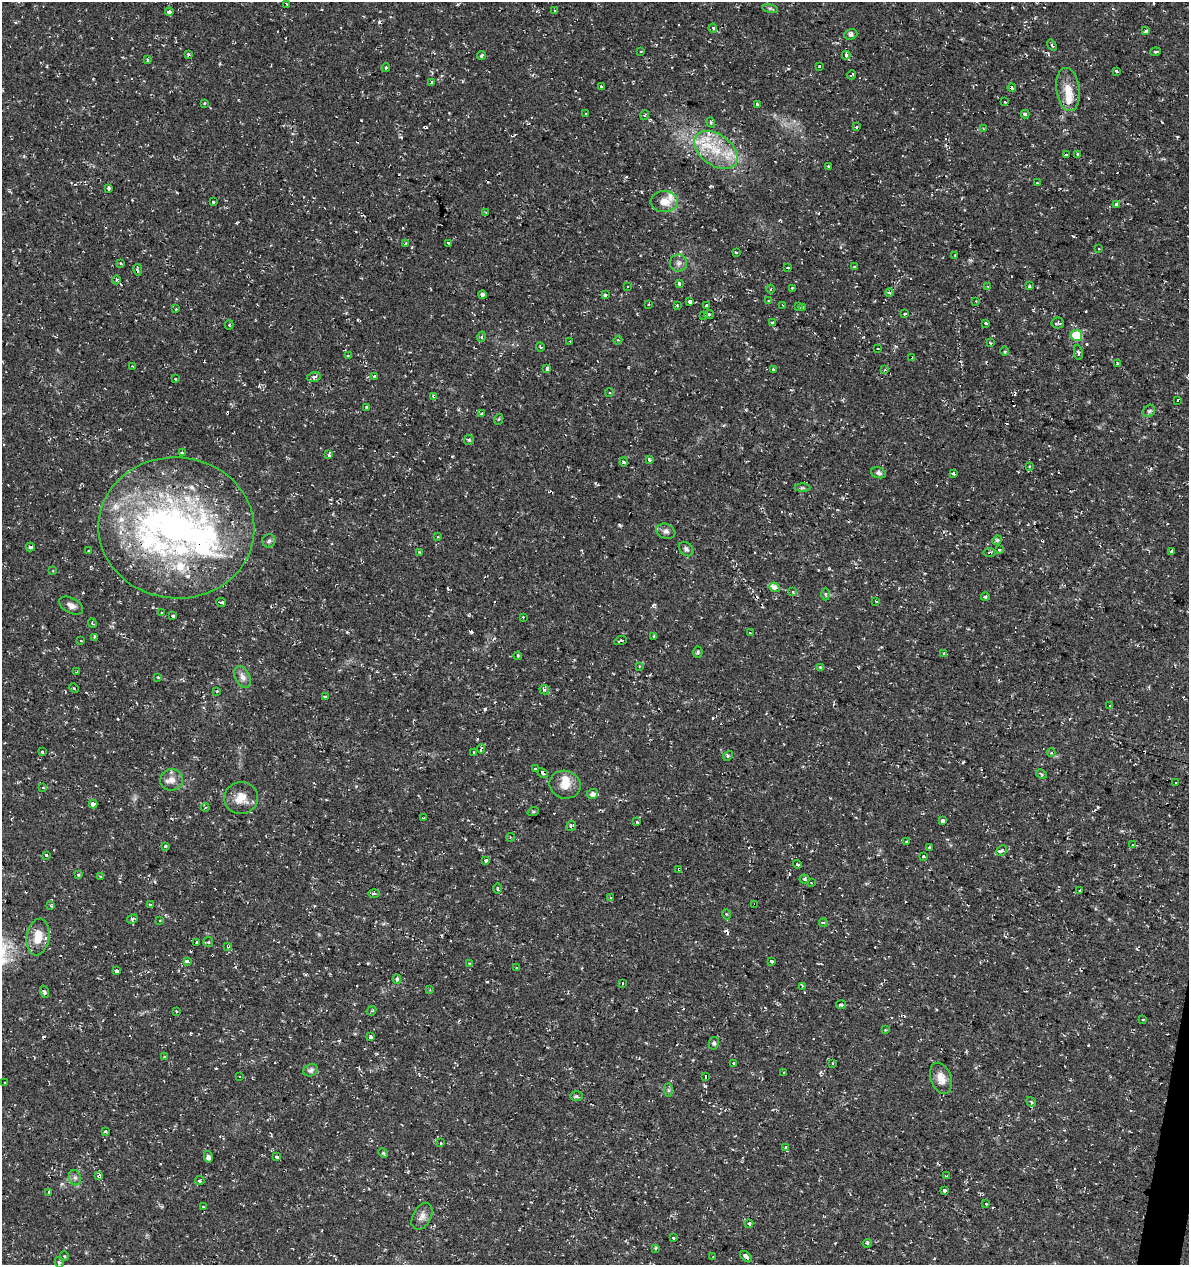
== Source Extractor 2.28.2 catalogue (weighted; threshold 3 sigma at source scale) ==
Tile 6 of 4 x 4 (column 2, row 2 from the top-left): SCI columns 1468-2654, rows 2527-3789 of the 5249 x 5063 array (HDU 1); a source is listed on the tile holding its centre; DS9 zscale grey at full resolution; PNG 1191 x 1267 px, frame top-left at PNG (2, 2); each listed source drawn as its Kron ellipse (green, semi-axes under 4 px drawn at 4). Shown black and unused: <1% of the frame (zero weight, under 2 of 3 exposures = <1% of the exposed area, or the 3 px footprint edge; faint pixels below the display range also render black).
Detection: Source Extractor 2.28.2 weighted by HDU 2 'WHT'; one run over the whole footprint, this tile lists its part. Background 0.0333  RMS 0.0042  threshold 0.0187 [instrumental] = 3 sigma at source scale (4.5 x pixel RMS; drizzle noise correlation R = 1.50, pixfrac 1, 0.0396/0.0396 arcsec/px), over >= 5 px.
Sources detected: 334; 1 inside a brighter object's white glare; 58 cosmic-ray / hot-pixel residue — neither listed nor drawn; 17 inside a brighter listed object's ellipse — not listed separately; the other 258 listed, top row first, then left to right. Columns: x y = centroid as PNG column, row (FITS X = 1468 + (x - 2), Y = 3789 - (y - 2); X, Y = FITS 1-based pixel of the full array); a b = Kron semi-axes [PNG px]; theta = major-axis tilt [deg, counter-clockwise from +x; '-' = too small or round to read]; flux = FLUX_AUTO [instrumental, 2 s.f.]
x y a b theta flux
286 4 3 2 - 0.38
770 9 8 4 -9 0.61
555 11 4 3 - 0.49
169 12 4 3 - 2
713 28 4 4 - 0.83
1146 31 4 3 - 1.9
851 34 6 5 - 1.2
1052 45 6 3 -54 0.45
641 51 3 2 - 0.43
1155 52 5 3 - 0.48
188 55 4 3 - 0.93
846 55 4 3 - 2.5
482 56 5 4 - 0.73
147 59 3 3 - 0.51
819 66 3 2 - 1.3
386 68 4 3 - 0.6
1116 72 3 3 - 1.9
851 75 4 2 - 0.8
431 83 3 3 - 1.2
601 86 3 3 - 1.9
1012 88 4 3 - 0.62
1068 89 22 11 -83 6.5
1005 102 3 2 - 0.38
204 103 3 3 - 0.51
757 104 3 3 - 1.7
586 114 3 3 - 0.63
1025 114 4 4 - 0.58
645 115 5 3 - 0.43
711 122 5 4 - 0.64
857 127 3 2 - 0.48
983 129 4 3 - 0.48
716 150 24 15 -36 15
1078 154 3 3 - 2
1066 155 4 3 - 1.4
828 166 3 3 - 0.37
1037 183 3 2 - 0.46
109 188 3 3 - 2.9
213 202 4 3 - 1.4
664 202 14 10 0 4.8
1116 204 3 3 - 1.8
486 213 3 2 - 0.37
406 243 4 3 - 0.42
448 243 3 3 - 0.75
1099 249 2 2 - 0.38
736 252 4 2 - 0.33
955 255 3 2 - 0.35
120 263 3 3 - 0.4
678 263 8 8 - 1.7
855 267 3 3 - 1.2
788 268 3 3 - 1.1
138 270 6 2 -78 0.62
116 280 4 3 - 0.45
679 284 3 3 - 2.2
628 286 3 3 - 1.3
1029 286 3 3 - 0.68
988 287 3 3 - 0.35
771 289 4 3 - 0.45
792 289 4 3 - 0.93
889 293 4 3 - 0.7
482 294 4 4 - 5
605 295 3 3 - 0.64
769 301 3 3 - 0.42
976 301 3 2 - 0.32
690 302 4 3 - 3.8
649 305 3 3 - 0.87
677 305 4 4 - 0.5
783 305 2 2 - 0.36
706 306 3 3 - 1.6
799 307 3 2 - 0.62
803 308 3 3 - 1
176 309 3 3 - 0.5
904 313 3 3 - 4.1
709 314 5 4 - 0.51
704 315 3 3 - 1
773 322 4 3 - 1.8
986 323 3 3 - 1.7
1058 323 6 5 - 0.71
229 325 4 4 - 0.6
1076 335 6 5 - 19
481 337 5 3 - 0.59
618 340 4 3 - 0.61
570 341 2 2 - 0.25
990 343 3 3 - 0.98
540 347 4 3 - 0.48
878 348 3 2 - 0.55
1005 351 4 3 - 0.61
1078 352 8 4 -82 0.81
348 356 4 3 - 0.44
912 358 4 3 - 2.1
1117 363 4 3 - 0.58
133 366 4 3 - 0.39
547 368 4 3 - 7.2
773 370 3 3 - 1.7
885 370 4 4 - 0.7
374 376 3 3 - 1.3
314 377 7 5 16 1.5
175 379 3 2 - 0.35
609 392 4 3 - 0.55
434 396 4 3 - 2.5
1178 400 3 3 - 1.5
366 407 3 3 - 0.7
1149 411 7 5 43 0.87
482 413 4 3 - 6.5
499 419 5 3 - 0.52
469 440 5 5 - 0.59
182 453 3 3 - 0.69
329 455 4 3 - 1.6
649 460 4 3 - 0.94
624 462 4 4 - 0.59
1030 466 4 4 - 0.74
878 473 8 5 -18 1.1
953 473 4 3 - 0.49
802 488 8 4 1 0.7
176 528 78 70 -5 140
666 531 10 7 -21 1.5
438 537 4 3 - 0.45
997 540 5 4 - 0.86
269 541 6 6 - 1.1
30 547 4 3 - 0.88
686 549 8 6 -45 1.2
999 550 4 3 - 0.59
88 551 3 3 - 0.95
1171 551 3 3 - 1.3
420 552 4 3 - 0.45
990 553 6 3 0 0.68
53 571 3 3 - 0.32
774 587 5 4 - 2.4
792 592 3 3 - 1.5
825 594 6 4 -90 0.59
985 597 4 3 - 1.6
876 601 4 3 - 0.38
221 602 5 3 - 3
71 606 13 7 -29 2.1
162 612 4 3 - 0.46
173 616 4 3 - 0.61
523 617 2 2 - 0.29
92 623 5 3 - 0.7
750 633 3 3 - 0.42
95 637 4 3 - 1.2
654 637 3 3 - 0.65
81 641 3 3 - 0.97
621 641 6 3 23 1.7
698 652 5 5 - 0.61
944 653 3 2 - 0.28
518 656 4 3 - 0.52
639 666 4 3 - 0.4
820 667 3 3 - 1.4
77 672 3 3 - 0.66
158 677 3 3 - 0.45
243 677 11 7 -64 2.2
74 688 5 3 - 0.56
544 689 5 4 - 1.1
217 691 3 3 - 0.28
325 697 3 3 - 2.6
1109 706 3 3 - 0.64
481 749 4 3 - 2.2
42 752 3 3 - 0.86
1051 752 4 3 - 0.4
474 753 3 3 - 2.8
728 756 5 3 - 0.64
535 769 3 3 - 1.1
542 773 5 4 - 1.1
1041 774 5 4 - 0.6
172 780 11 10 - 3
1176 782 3 2 - 0.55
565 785 16 13 -19 5.3
43 787 4 3 - 0.47
592 794 5 5 - 1.7
241 798 17 16 - 5.9
93 804 4 3 - 8.7
205 808 4 3 - 0.38
533 812 6 3 18 0.45
424 818 2 2 - 0.29
943 821 4 4 - 5.4
637 822 4 3 - 0.38
571 826 5 4 - 0.89
510 837 4 3 - 0.36
906 841 3 2 - 0.75
1133 845 4 3 - 0.42
165 846 3 3 - 2.2
929 847 3 3 - 1.1
1002 851 6 4 45 0.91
46 855 3 3 - 1.8
924 857 3 3 - 1.2
486 860 3 3 - 2.1
797 864 4 3 - 1.9
679 869 3 3 - 1.6
78 875 4 4 - 0.52
101 877 4 3 - 0.59
804 879 5 4 - 0.69
811 883 3 2 - 0.31
498 888 5 2 - 0.47
1080 890 3 2 - 0.45
374 893 6 4 -1 0.56
610 897 3 2 - 0.33
150 904 3 3 - 1
755 904 3 2 - 0.68
51 906 4 4 - 0.5
726 914 5 3 - 0.4
132 919 5 4 - 0.73
160 921 2 2 - 0.32
823 923 4 3 - 2.3
38 937 18 11 80 6.8
197 942 4 4 - 0.54
208 942 5 5 - 0.51
228 946 4 3 - 2
772 961 3 3 - 2.5
187 962 4 3 - 2
470 963 3 3 - 0.9
516 968 3 3 - 0.49
117 971 4 3 - 2.4
397 979 4 4 - 1.5
622 983 2 2 - 0.51
802 986 3 3 - 0.5
430 990 4 4 - 0.36
45 992 6 4 -70 0.89
841 1005 5 3 - 0.89
176 1011 4 2 - 0.34
372 1011 5 3 - 0.47
1143 1020 4 2 - 0.32
885 1030 4 3 - 0.39
371 1037 4 3 - 2.9
714 1043 6 5 - 0.82
164 1057 3 3 - 1.1
733 1063 3 3 - 1.2
833 1063 3 3 - 0.69
310 1070 7 6 - 1
784 1073 3 2 - 0.44
239 1077 3 3 - 0.92
706 1077 3 3 - 2.5
941 1078 16 10 -70 4.2
5 1083 3 3 - 0.95
668 1090 7 4 -90 0.67
576 1096 6 5 - 0.77
1031 1102 5 3 - 0.47
106 1132 3 3 - 2.3
440 1143 3 3 - 1.4
785 1147 4 3 - 1.1
383 1153 5 4 - 0.53
208 1157 6 4 -77 5.6
277 1157 3 3 - 2
99 1176 4 4 - 2
947 1176 3 3 - 0.82
75 1178 8 6 -74 1.2
200 1181 5 4 - 0.7
944 1191 3 3 - 8.1
49 1192 4 3 - 1.3
986 1204 3 3 - 1
203 1207 3 2 - 0.49
422 1216 14 9 62 2.6
749 1224 4 3 - 1.4
673 1238 3 3 - 1.5
867 1243 4 4 - 0.73
655 1248 3 3 - 0.63
64 1256 5 3 - 0.38
713 1257 3 3 - 0.52
746 1257 7 3 -43 3.7
59 1262 5 4 - 0.66
Overlapping masked pixels (flux is a lower limit): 11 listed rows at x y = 1076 335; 912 358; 434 396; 176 528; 990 553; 621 641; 679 869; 755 904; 228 946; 99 1176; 746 1257